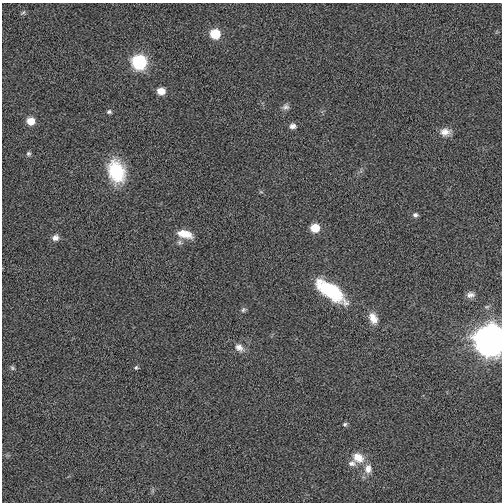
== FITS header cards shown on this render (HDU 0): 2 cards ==
NAXIS1  =                  500
NAXIS2  =                  500

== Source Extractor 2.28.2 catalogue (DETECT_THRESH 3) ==
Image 500 x 500 px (HDU 0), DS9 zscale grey, 1 PNG px = 1 image px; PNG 504 x 504 px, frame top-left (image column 1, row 500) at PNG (2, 3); no overlay
Background 0.00329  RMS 0.14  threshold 0.409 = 3 sigma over >= 5 px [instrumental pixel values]
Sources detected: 29; all 29 listed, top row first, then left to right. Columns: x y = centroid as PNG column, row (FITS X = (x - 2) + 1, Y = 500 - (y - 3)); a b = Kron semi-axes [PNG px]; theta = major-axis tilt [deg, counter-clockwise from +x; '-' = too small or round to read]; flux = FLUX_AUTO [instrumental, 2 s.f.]
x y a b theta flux
23 13 9 4 35 15
215 34 7 7 - 330
139 62 8 8 - 1300
161 91 7 6 - 130
286 107 10 8 23 34
109 112 7 6 - 19
31 121 7 6 - 140
293 126 8 7 - 41
445 132 14 10 4 75
28 154 6 5 - 18
116 171 24 17 -73 510
261 192 6 4 -18 11
415 215 7 6 - 25
315 228 7 6 - 220
185 234 19 9 -15 140
55 238 9 8 - 46
179 242 8 7 - 25
330 291 33 13 -35 640
470 295 9 7 7 42
243 310 7 6 - 19
373 318 15 9 -64 100
490 340 11 10 - 18000
239 348 12 9 -36 64
12 368 7 5 -42 17
136 368 6 5 - 14
345 424 6 5 - 17
358 458 15 12 -29 130
352 463 11 7 -2 41
368 469 13 10 82 83
At the frame edge (FLAGS 8, measured only in part): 1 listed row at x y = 490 340